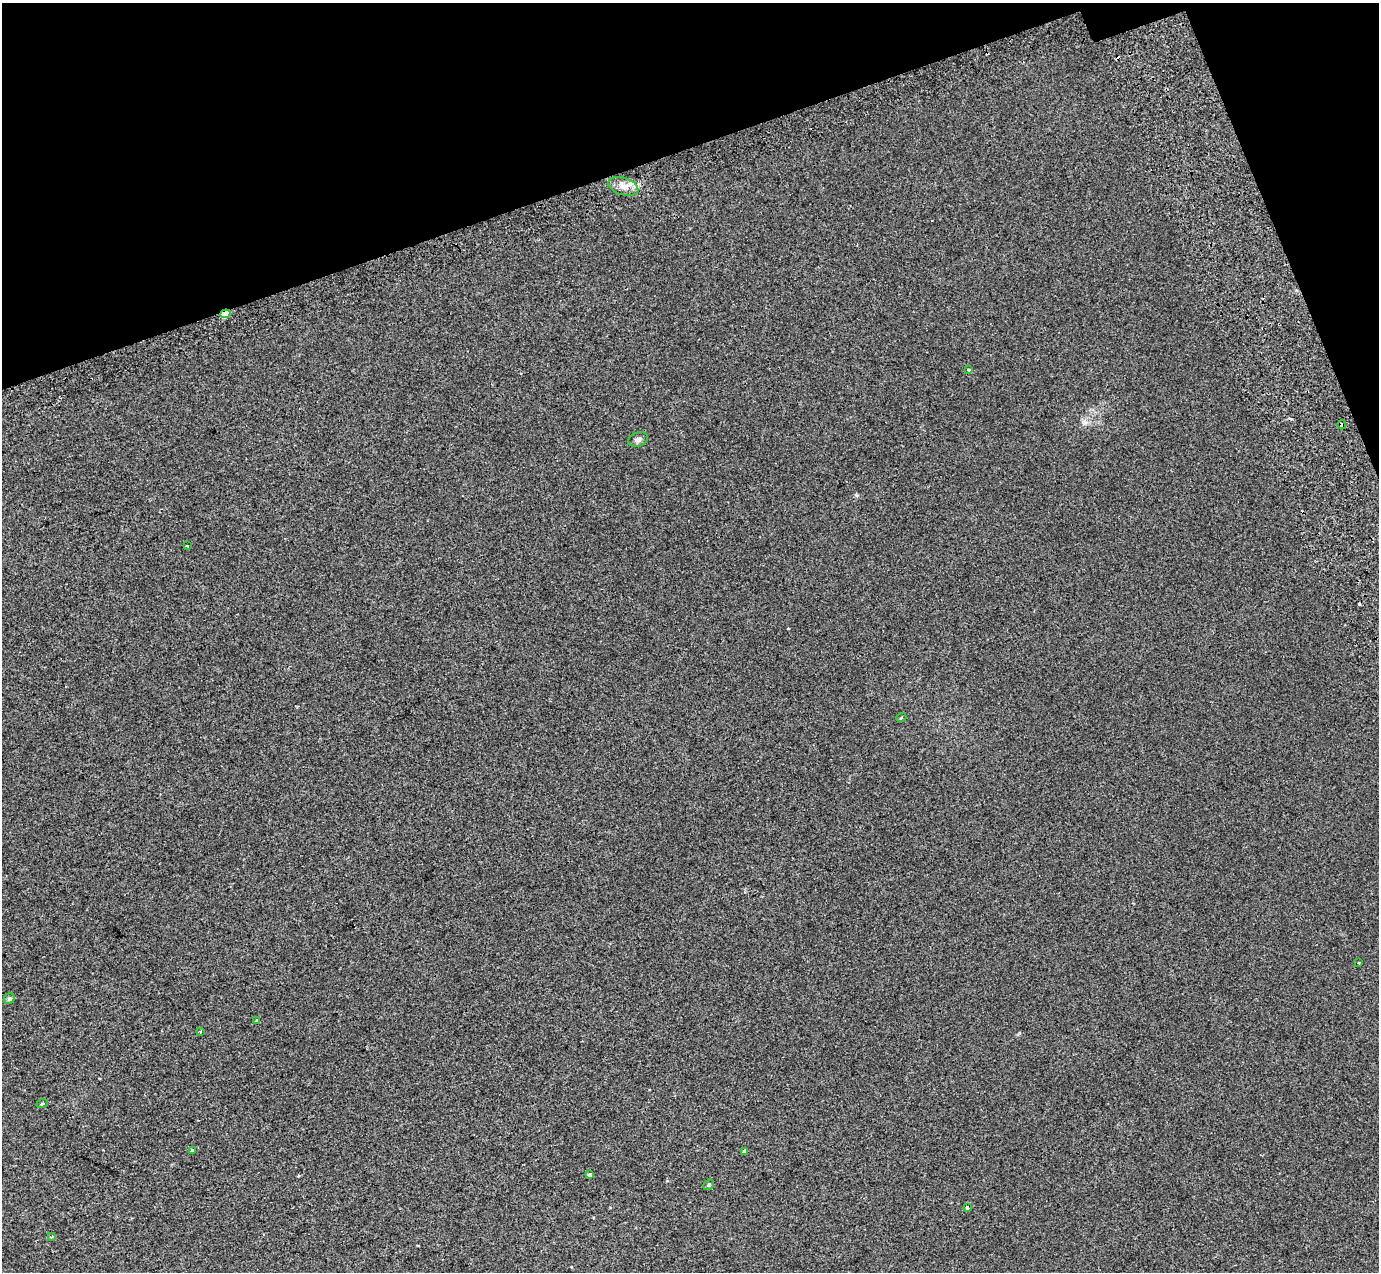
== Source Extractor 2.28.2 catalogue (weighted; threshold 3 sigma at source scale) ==
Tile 3 of 4 x 4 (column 3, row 1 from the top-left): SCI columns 2857-4233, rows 4038-5307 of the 5712 x 5475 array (HDU 1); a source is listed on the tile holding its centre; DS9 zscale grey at full resolution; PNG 1381 x 1274 px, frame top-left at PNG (2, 3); each listed source drawn as its Kron ellipse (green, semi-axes under 4 px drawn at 4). Shown black and unused: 15% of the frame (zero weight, under 2 of 3 exposures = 6% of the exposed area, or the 3 px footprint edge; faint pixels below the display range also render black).
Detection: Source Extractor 2.28.2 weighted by HDU 2 'WHT'; one run over the whole footprint, this tile lists its part. Background 0.00395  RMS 0.007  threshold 0.0313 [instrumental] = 3 sigma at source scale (4.5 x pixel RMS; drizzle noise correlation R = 1.50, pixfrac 1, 0.0396/0.0396 arcsec/px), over >= 5 px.
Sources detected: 21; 3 cosmic-ray / hot-pixel residue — neither listed nor drawn; the other 18 listed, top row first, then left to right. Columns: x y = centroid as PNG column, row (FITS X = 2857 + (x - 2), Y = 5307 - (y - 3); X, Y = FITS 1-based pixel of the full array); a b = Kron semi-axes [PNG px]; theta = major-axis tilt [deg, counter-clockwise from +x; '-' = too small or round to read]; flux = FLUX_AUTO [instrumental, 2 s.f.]
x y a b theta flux
623 186 15 8 -18 6
225 314 5 4 - 16
968 369 4 3 - 0.83
1342 425 4 4 - 2.9
638 439 10 7 18 2.2
187 545 3 3 - 1.9
901 718 5 3 - 0.56
1359 963 3 3 - 1.9
9 999 6 5 - 1.5
257 1021 3 3 - 2.6
200 1031 3 3 - 2.2
42 1104 6 3 20 0.69
192 1150 3 3 - 4
744 1151 4 4 - 1.8
590 1175 3 3 - 28
709 1185 6 5 - 1
967 1208 4 3 - 0.67
52 1237 3 2 - 1
Overlapping masked pixels (flux is a lower limit): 2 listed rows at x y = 225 314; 1342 425